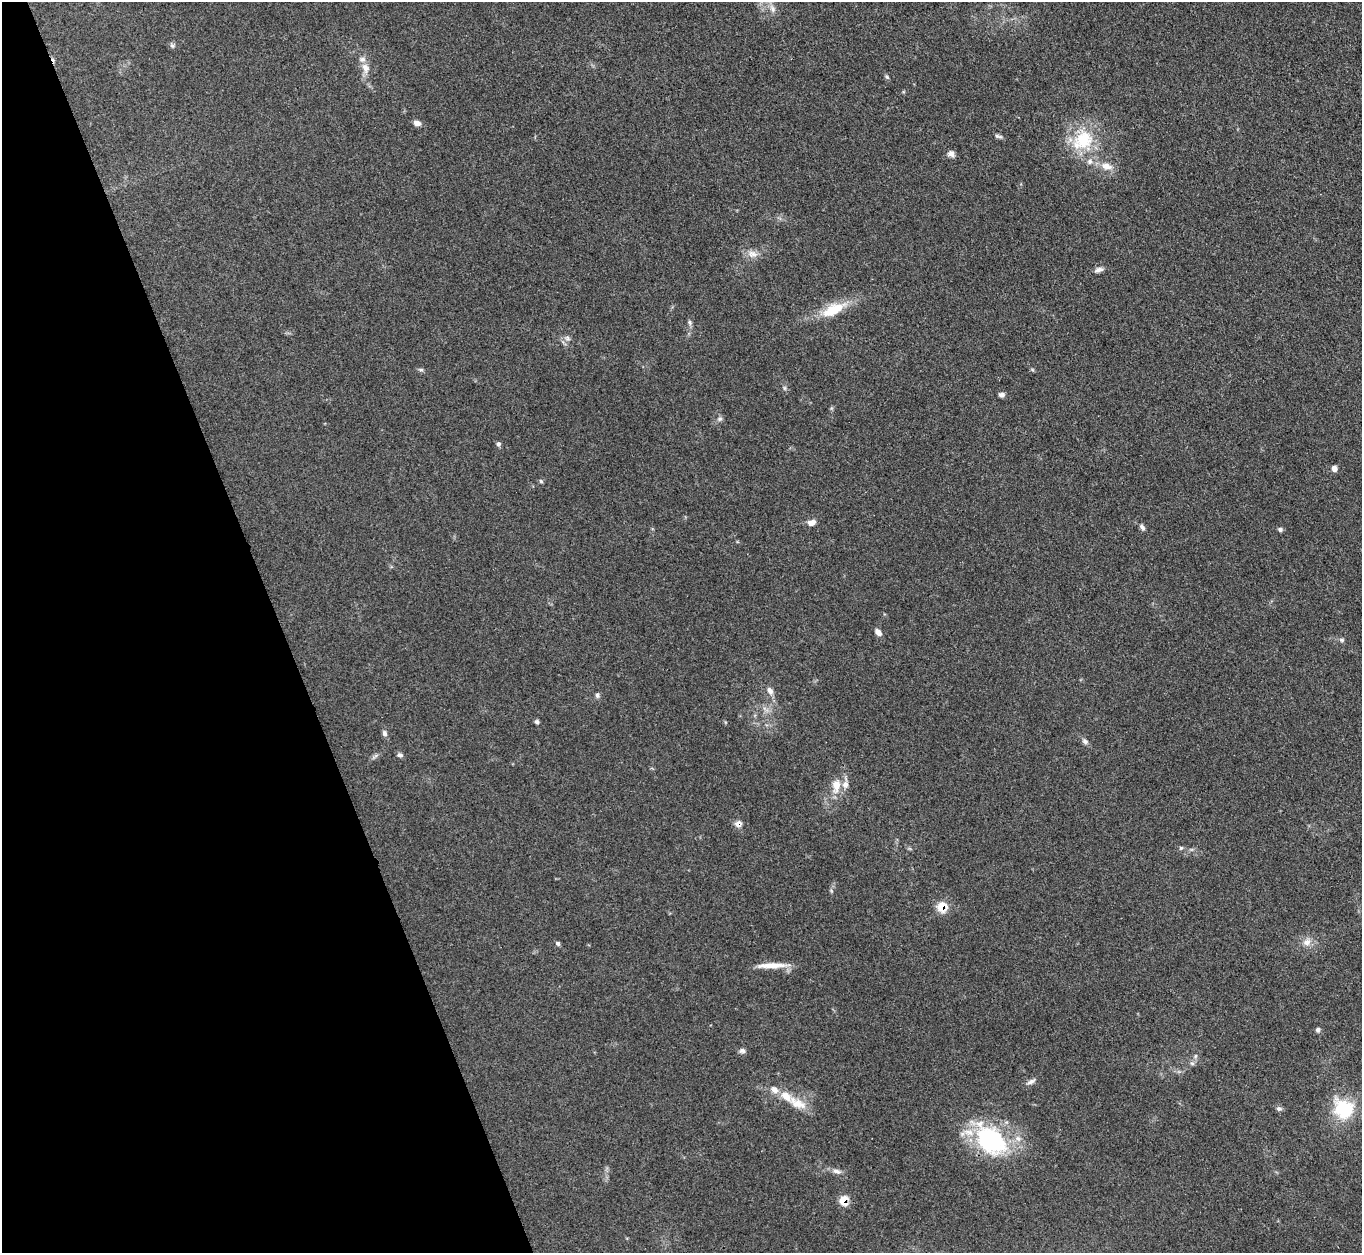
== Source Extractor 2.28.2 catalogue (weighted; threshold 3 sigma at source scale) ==
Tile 5 of 4 x 4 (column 1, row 2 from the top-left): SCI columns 10-1369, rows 2657-3907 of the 5457 x 5441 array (HDU 1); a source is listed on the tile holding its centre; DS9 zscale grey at full resolution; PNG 1364 x 1255 px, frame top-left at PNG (2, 2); no overlay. Shown black and unused: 21% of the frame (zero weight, under 3 of 4 exposures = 1% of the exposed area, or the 3 px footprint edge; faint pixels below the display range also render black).
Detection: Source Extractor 2.28.2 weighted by HDU 2 'WHT'; one run over the whole footprint, this tile lists its part. Background 0.153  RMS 0.0075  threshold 0.0336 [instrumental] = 3 sigma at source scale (4.5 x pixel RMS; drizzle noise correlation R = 1.50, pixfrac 1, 0.05/0.05 arcsec/px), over >= 5 px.
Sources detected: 55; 1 inside a brighter object's white glare — not listed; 5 inside a brighter listed object's ellipse — not listed separately; the other 49 listed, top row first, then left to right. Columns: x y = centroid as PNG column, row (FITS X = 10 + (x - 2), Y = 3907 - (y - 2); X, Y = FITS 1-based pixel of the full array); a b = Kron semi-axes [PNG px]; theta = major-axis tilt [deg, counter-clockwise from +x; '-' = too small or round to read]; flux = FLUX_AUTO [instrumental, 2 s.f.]
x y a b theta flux
773 8 13 7 -64 4.2
172 46 7 5 -21 1.7
365 68 15 9 -72 6.4
887 77 6 5 - 1.2
417 123 8 6 -13 3.8
998 136 11 4 -13 1.8
1083 140 33 26 41 37
951 154 9 7 -36 3.1
1106 166 16 10 -11 7.9
752 254 14 10 -6 5.7
1099 270 12 6 18 2.9
833 310 31 13 26 23
689 322 7 5 -74 1.6
567 338 9 7 -57 2.7
421 370 7 5 -6 1.5
784 388 7 4 -89 1.3
1001 395 6 5 - 2.6
720 419 7 5 21 1.8
498 444 6 5 - 1.7
1334 468 5 5 - 5.1
541 481 6 4 -46 1.1
811 523 8 6 17 5.4
1142 527 9 6 -52 1.9
1280 529 6 5 - 1.7
878 632 8 6 -54 4
1342 640 7 5 -15 1.6
770 691 11 7 -65 3.9
597 695 7 5 -75 1.6
537 722 5 5 - 1.5
385 733 8 6 -74 2.1
1085 741 8 7 - 2.3
400 755 7 6 - 1.8
836 785 19 10 86 10
738 824 8 7 - 4.2
1181 848 6 5 - 1.1
942 907 8 7 - 17
1307 942 12 10 31 5.5
558 943 6 5 - 1.5
772 965 41 6 1 11
1318 1030 6 5 - 1.7
742 1051 8 6 -2 2.2
1192 1063 6 6 - 1.7
1031 1081 13 6 27 2.7
797 1103 31 13 -25 14
1341 1108 31 23 -81 28
1279 1109 8 6 -9 1.8
990 1140 48 31 -44 80
837 1171 12 6 -13 3.4
844 1200 6 6 - 20
Overlapping masked pixels (flux is a lower limit): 4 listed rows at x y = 738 824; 942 907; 990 1140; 844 1200